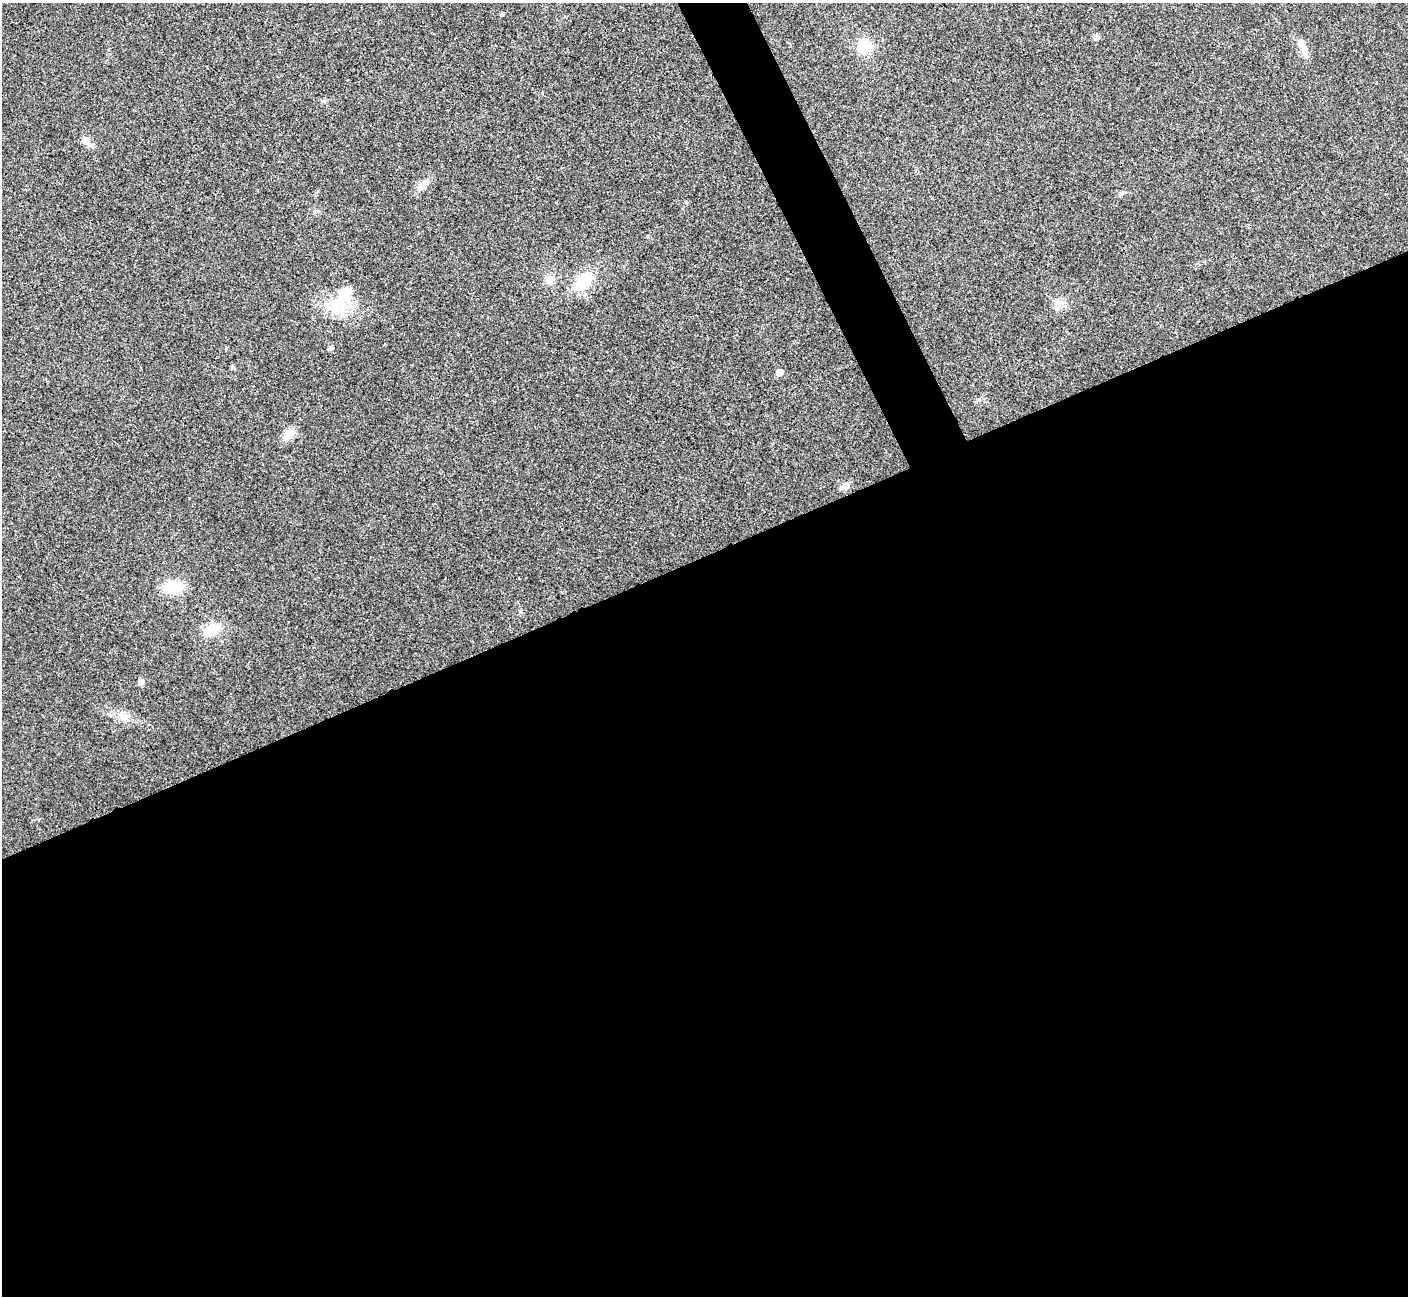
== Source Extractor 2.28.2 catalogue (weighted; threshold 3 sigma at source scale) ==
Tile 15 of 4 x 4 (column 3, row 4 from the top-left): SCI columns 2815-4220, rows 166-1459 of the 5634 x 5628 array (HDU 1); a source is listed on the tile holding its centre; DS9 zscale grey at full resolution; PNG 1410 x 1298 px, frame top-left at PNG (2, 3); no overlay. Shown black and unused: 59% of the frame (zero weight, under 3 of 4 exposures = <1% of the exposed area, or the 3 px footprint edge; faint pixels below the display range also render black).
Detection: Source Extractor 2.28.2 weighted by HDU 2 'WHT'; one run over the whole footprint, this tile lists its part. Background 0.0215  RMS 0.0053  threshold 0.0237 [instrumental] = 3 sigma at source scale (4.5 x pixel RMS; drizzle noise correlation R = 1.50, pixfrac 1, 0.05/0.05 arcsec/px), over >= 5 px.
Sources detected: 19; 1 inside a brighter listed object's ellipse — not listed separately; the other 18 listed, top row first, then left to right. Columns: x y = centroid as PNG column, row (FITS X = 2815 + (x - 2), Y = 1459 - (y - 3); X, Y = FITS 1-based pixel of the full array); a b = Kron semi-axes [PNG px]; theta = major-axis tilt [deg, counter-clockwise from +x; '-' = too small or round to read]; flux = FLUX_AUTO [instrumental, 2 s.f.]
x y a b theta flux
502 14 4 3 - 1
1096 37 8 6 -2 1.4
864 46 14 13 - 13
1304 50 19 9 -68 4.8
85 141 7 6 - 5.3
423 184 15 9 34 4
549 280 11 9 54 3.9
583 281 29 15 44 16
1060 303 7 4 72 1.4
337 307 23 18 14 14
233 367 6 4 -23 0.79
779 373 5 5 - 5.3
289 434 19 9 43 5.5
845 486 11 8 25 2.5
173 587 16 12 6 18
212 630 16 10 36 12
141 683 7 6 - 1.5
123 716 14 10 -49 4.6
Unlisted compact peaks at least as high as the median listed source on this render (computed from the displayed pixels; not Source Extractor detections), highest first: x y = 330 349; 324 101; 520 611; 647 236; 1121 193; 686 202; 979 399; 314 212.